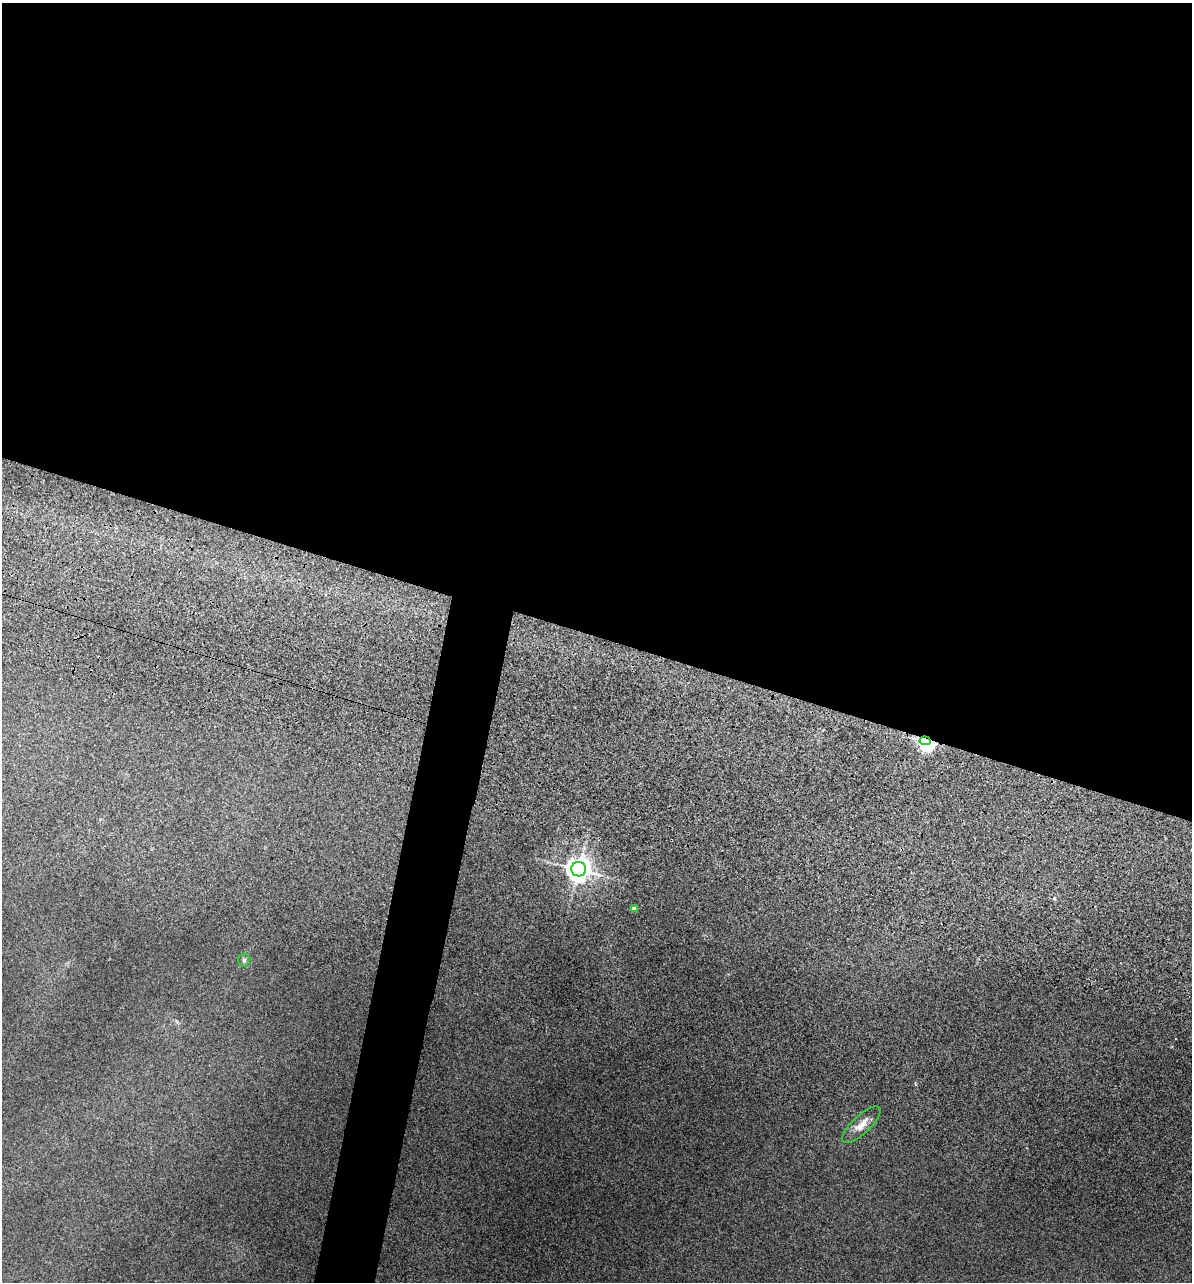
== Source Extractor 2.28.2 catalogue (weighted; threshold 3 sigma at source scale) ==
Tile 3 of 4 x 4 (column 3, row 1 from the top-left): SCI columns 2619-3808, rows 4231-5510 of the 5355 x 5900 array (HDU 1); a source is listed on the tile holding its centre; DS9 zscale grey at full resolution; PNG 1194 x 1284 px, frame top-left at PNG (2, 3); each listed source drawn as its Kron ellipse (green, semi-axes under 4 px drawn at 4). Shown black and unused: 53% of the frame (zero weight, under 3 of 5 exposures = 17% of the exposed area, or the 3 px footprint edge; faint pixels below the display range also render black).
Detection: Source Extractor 2.28.2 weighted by HDU 2 'WHT'; one run over the whole footprint, this tile lists its part. Background 0.18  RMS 0.009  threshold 0.0403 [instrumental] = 3 sigma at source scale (4.5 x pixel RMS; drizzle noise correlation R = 1.50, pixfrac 1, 0.05/0.05 arcsec/px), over >= 5 px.
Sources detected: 6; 1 inside a brighter object's white glare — neither listed nor drawn; the other 5 listed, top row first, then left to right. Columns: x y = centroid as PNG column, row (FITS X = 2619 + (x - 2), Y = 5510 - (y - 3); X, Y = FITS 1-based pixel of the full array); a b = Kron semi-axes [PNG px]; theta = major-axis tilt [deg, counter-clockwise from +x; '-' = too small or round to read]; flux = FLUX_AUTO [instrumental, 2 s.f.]
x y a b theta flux
925 741 5 4 - 270
579 869 7 7 - 860
634 909 4 4 - 4.6
244 960 6 6 - 1.9
861 1125 25 9 43 9.9
Overlapping masked pixels (flux is a lower limit): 1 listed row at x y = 925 741